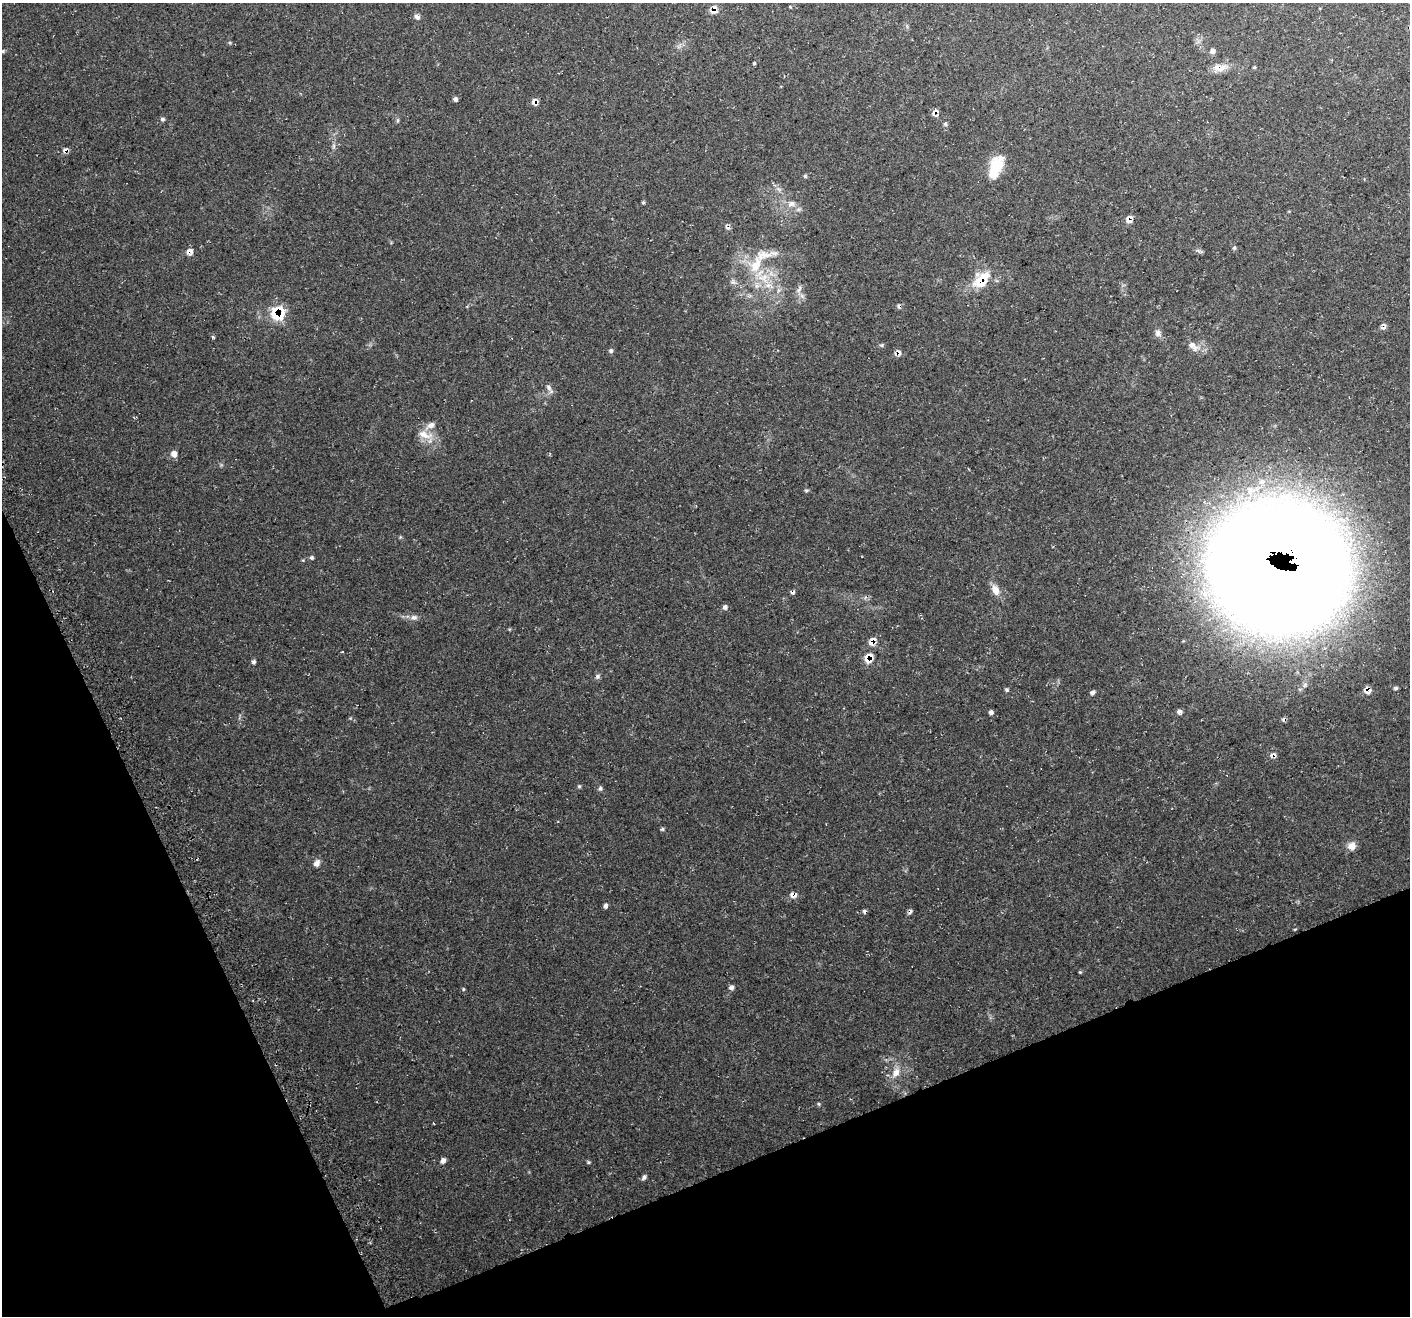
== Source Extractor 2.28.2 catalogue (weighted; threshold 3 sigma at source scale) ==
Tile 14 of 4 x 4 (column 2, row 4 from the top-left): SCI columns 1439-2846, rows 104-1417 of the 5696 x 5522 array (HDU 1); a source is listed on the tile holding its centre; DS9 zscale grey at full resolution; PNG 1412 x 1318 px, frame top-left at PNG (2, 3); no overlay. Shown black and unused: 21% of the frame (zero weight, under 3 of 4 exposures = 3% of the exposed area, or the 3 px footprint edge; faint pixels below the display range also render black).
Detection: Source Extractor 2.28.2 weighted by HDU 2 'WHT'; one run over the whole footprint, this tile lists its part. Background 0.0483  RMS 0.0041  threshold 0.0182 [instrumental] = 3 sigma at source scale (4.5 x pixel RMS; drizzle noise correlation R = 1.50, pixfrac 1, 0.0396/0.0396 arcsec/px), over >= 5 px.
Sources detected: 80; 5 cosmic-ray / hot-pixel residue — not listed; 5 inside a brighter listed object's ellipse — not listed separately; the other 70 listed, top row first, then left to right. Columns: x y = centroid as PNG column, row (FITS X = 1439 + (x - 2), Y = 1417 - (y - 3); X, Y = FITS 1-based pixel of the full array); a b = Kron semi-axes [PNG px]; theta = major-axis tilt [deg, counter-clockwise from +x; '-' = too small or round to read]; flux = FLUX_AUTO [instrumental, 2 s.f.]
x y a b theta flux
714 10 12 7 69 3
417 17 8 5 -14 1.3
3 51 5 5 - 0.54
1212 51 7 6 - 1.3
754 63 4 4 - 0.43
1220 68 19 10 7 4
455 99 6 5 - 0.96
535 102 8 6 -59 1.9
935 112 11 5 38 1.4
162 119 6 5 - 0.82
398 120 6 4 72 0.53
945 124 6 4 -89 0.67
333 146 7 4 71 0.77
65 150 9 6 40 1.4
996 166 25 12 71 14
805 176 5 4 - 0.53
778 189 7 4 -19 0.93
643 202 5 4 - 0.51
791 203 12 7 9 2.3
1129 219 8 7 - 2.7
1234 248 5 5 - 0.64
190 251 8 7 - 2.1
756 265 28 16 62 12
977 274 52 22 -5 10
799 289 12 5 69 1.3
277 314 15 13 30 14
1158 333 10 8 -62 1.7
213 337 5 3 - 0.53
1193 346 18 9 -36 3.3
611 351 6 5 - 0.87
549 387 11 6 -53 1.5
430 425 16 8 30 2.7
425 435 24 10 -17 5.3
174 454 8 7 - 2.3
1262 482 9 9 - 2.8
806 490 5 5 - 0.59
312 558 5 5 - 0.66
1277 567 93 83 -15 2400
995 590 14 8 -67 3.8
793 593 6 4 22 0.75
725 607 6 6 - 1.1
414 617 10 7 0 1.6
872 641 10 7 56 3.5
869 658 13 10 57 5.4
253 662 5 5 - 0.87
598 676 7 6 - 0.94
1396 688 6 4 1 0.67
1007 690 5 5 - 0.68
1367 691 9 9 - 2.5
1093 692 5 5 - 1.1
1179 711 8 5 15 1.3
991 712 5 5 - 1.2
1273 755 9 8 - 1.6
579 786 5 4 - 0.51
600 788 6 6 - 0.8
662 829 5 5 - 0.55
1352 846 10 9 - 3.1
317 863 9 7 55 1.9
793 895 9 7 9 2
606 906 6 5 - 1
910 912 9 3 53 0.76
1295 929 5 3 - 0.33
1080 972 4 4 - 0.4
731 987 7 6 - 1.1
463 989 4 4 - 0.42
896 1072 16 10 62 4.1
818 1104 5 4 - 0.53
443 1160 6 5 - 1.5
589 1162 5 4 - 0.52
644 1177 8 5 47 0.98
Overlapping masked pixels (flux is a lower limit): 14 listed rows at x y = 714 10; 535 102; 935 112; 65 150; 1129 219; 190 251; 977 274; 277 314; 1277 567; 872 641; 869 658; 1367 691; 1273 755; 793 895